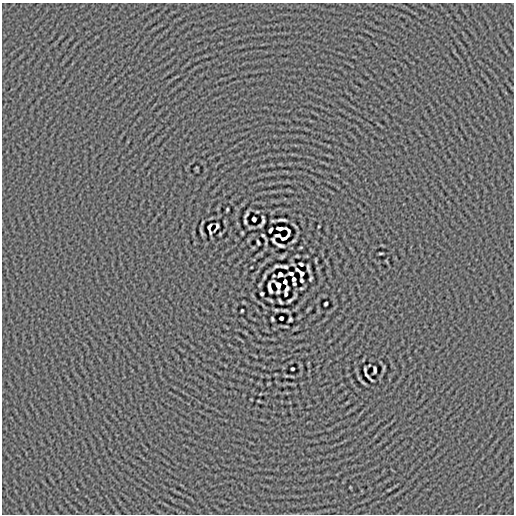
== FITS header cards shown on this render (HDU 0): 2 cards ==
NAXIS1  =                  512
NAXIS2  =                  512

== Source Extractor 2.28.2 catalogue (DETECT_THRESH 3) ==
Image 512 x 512 px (HDU 0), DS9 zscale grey, 1 PNG px = 1 image px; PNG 516 x 516 px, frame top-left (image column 1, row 512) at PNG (2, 3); no overlay
Background -2.21e-05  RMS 0.005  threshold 0.015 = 3 sigma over >= 5 px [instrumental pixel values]
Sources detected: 64; all 64 listed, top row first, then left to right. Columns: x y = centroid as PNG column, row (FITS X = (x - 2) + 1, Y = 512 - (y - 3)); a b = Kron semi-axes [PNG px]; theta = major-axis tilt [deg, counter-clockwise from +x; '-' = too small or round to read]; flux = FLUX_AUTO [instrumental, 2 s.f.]
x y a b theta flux
227 209 3 2 - 0.37
246 215 7 2 60 0.67
254 219 4 4 - 0.9
263 220 8 3 -89 0.7
282 220 9 2 -1 0.78
245 221 5 3 - 0.46
260 225 4 2 - 0.42
209 227 6 3 62 0.36
217 227 8 3 66 0.27
280 228 8 3 0 0.67
270 230 5 3 - 0.88
288 230 7 3 -56 0.36
201 232 7 2 -69 0.56
210 232 4 2 - 0.34
242 233 3 2 - 0.3
220 234 3 2 - 0.28
278 235 5 3 - 0.82
263 236 7 2 -51 0.54
285 238 9 3 32 0.037
273 240 6 3 -60 0.37
293 241 4 2 - 0.38
258 242 5 2 - 0.53
280 245 7 3 -19 0.78
301 247 4 3 - 0.27
381 253 4 2 - 0.37
297 256 3 2 - 0.29
282 257 4 2 - 0.44
316 261 4 2 - 0.31
293 264 4 2 - 0.27
301 264 4 3 - 0.53
276 266 5 3 - 0.5
285 267 8 3 -10 0.21
308 268 8 3 -75 0.67
297 270 5 2 - 0.48
291 273 4 3 - 0.83
302 273 5 4 - 0.3
280 274 4 4 - 0.73
264 276 5 2 - 0.43
294 279 4 3 - 0.69
310 279 4 3 - 0.42
301 280 4 3 - 0.54
285 282 4 3 - 1.3
294 284 3 3 - 0.42
260 285 4 2 - 0.32
278 285 8 4 -46 0.068
270 288 11 4 -82 0.44
301 288 5 2 - 0.35
287 289 6 3 58 0.49
278 292 5 3 - 0.4
262 294 3 3 - 0.58
286 294 4 3 - 0.37
291 300 9 2 36 0.73
280 301 5 2 - 0.53
326 304 4 3 - 0.58
285 310 12 3 -4 0.66
242 311 3 2 - 0.37
281 318 4 3 - 0.63
272 319 4 3 - 0.45
290 319 4 3 - 0.47
384 368 8 3 79 0.42
292 369 3 3 - 0.43
365 370 6 3 -87 0.51
375 370 7 3 89 0.63
367 375 14 2 -45 0.43